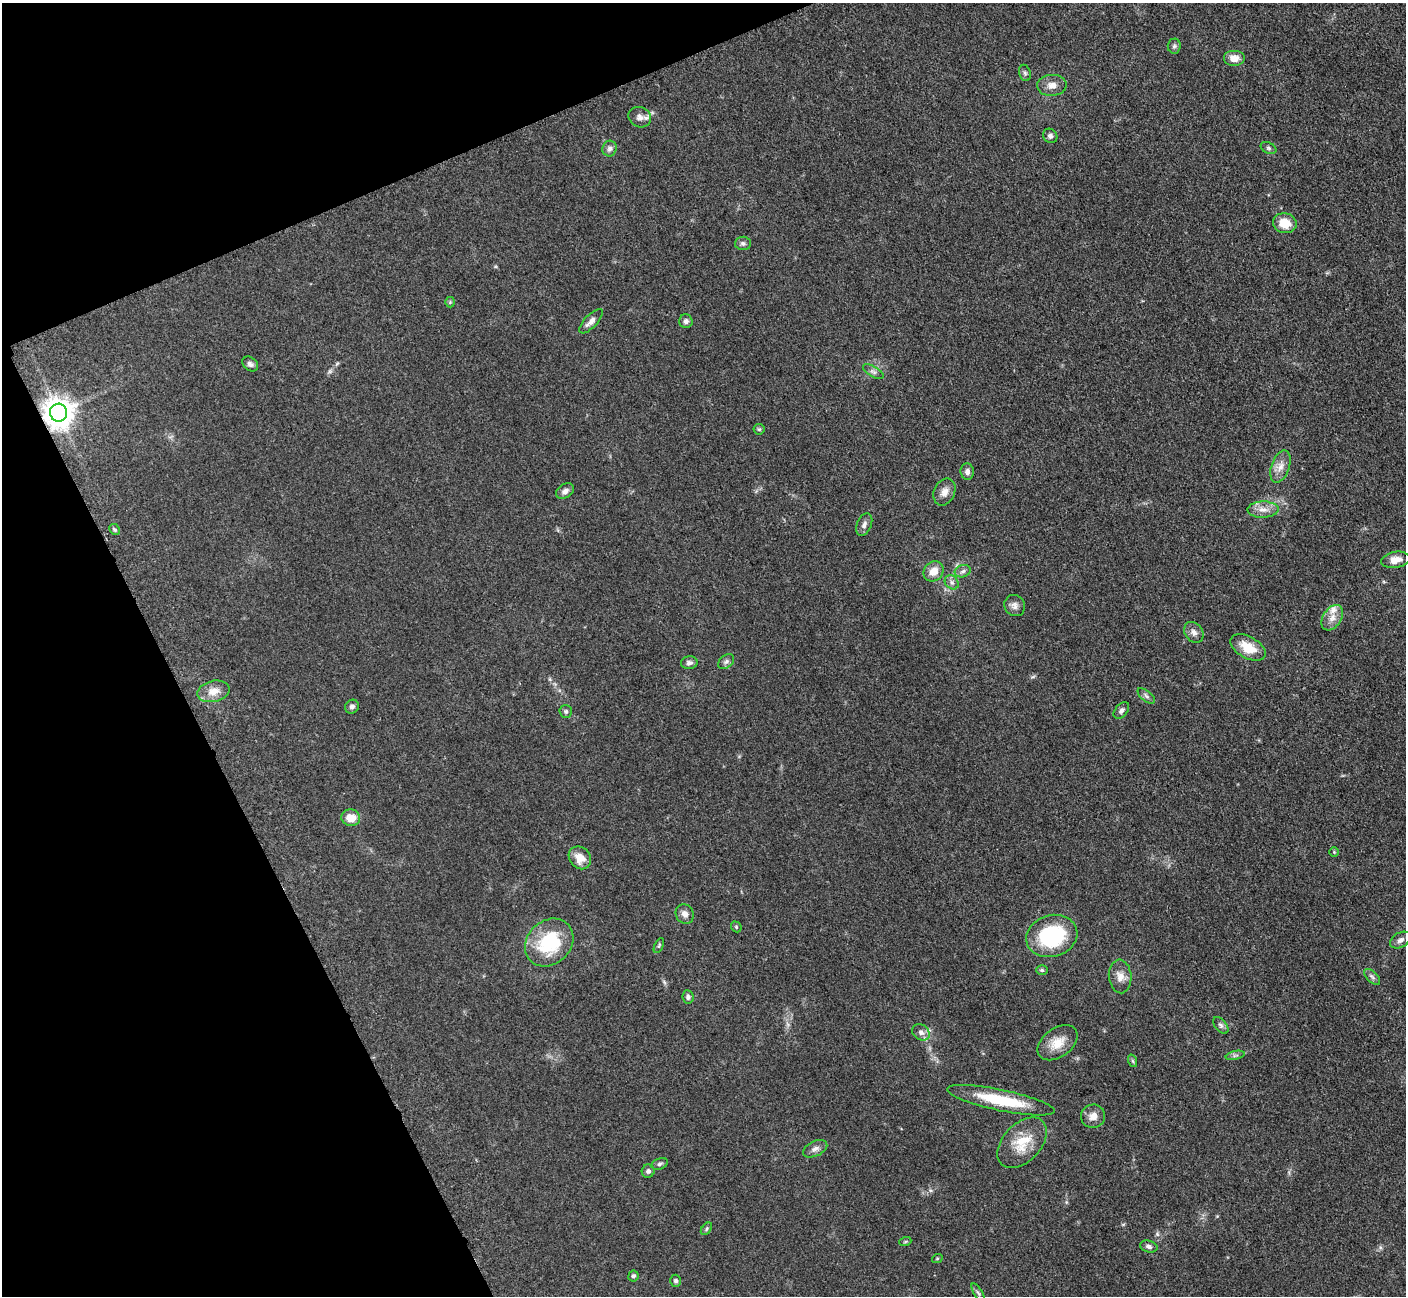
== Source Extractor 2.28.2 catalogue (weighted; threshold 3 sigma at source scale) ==
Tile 5 of 4 x 4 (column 1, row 2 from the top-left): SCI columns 19-1422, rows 2885-4178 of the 5699 x 5661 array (HDU 1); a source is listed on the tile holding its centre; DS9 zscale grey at full resolution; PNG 1408 x 1298 px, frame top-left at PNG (2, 3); each listed source drawn as its Kron ellipse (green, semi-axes under 4 px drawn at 4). Shown black and unused: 21% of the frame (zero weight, under 3 of 5 exposures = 4% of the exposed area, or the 3 px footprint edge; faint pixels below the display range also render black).
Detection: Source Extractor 2.28.2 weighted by HDU 2 'WHT'; one run over the whole footprint, this tile lists its part. Background 0.0521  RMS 0.0055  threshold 0.0249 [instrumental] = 3 sigma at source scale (4.5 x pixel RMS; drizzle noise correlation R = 1.50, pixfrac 1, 0.05/0.05 arcsec/px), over >= 5 px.
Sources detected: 73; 3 inside a brighter listed object's ellipse — not listed separately; the other 70 listed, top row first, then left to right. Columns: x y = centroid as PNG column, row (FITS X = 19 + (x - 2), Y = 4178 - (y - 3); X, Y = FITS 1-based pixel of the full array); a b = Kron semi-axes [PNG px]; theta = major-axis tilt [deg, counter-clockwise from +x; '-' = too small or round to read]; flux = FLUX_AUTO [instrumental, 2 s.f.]
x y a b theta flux
1174 46 7 6 - 1.4
1234 58 11 8 0 4.9
1025 73 8 6 -74 1.3
1052 85 15 10 3 4.5
640 117 12 10 -27 3.3
1050 136 7 6 - 1.6
1268 148 8 5 -27 1.2
609 149 8 7 - 2
1285 223 12 10 -12 9.8
743 243 8 6 -3 1.5
450 302 5 5 - 0.76
591 321 16 6 47 3.3
686 321 7 6 - 1.6
250 364 8 6 -38 1.9
873 372 11 5 -30 1.9
59 413 9 8 - 770
759 429 5 5 - 0.88
1280 467 17 9 71 5
967 472 8 6 -84 2.3
565 491 9 7 34 2.3
944 492 14 10 65 4
1263 509 15 8 1 4.6
864 525 12 7 66 2.4
114 529 6 5 - 1
1395 560 14 8 10 5.5
934 571 11 9 49 6.6
963 571 8 6 18 1.7
952 582 8 6 -47 1.8
1015 606 11 10 - 2.7
1332 618 14 9 58 4.8
1194 632 11 8 -52 2.9
1248 647 19 10 -29 12
726 661 9 6 37 1.6
689 663 8 6 5 1.7
213 691 16 10 13 6
1146 696 10 5 -39 1.5
352 707 7 6 - 1.9
1121 710 9 6 50 1.7
566 711 6 6 - 1.2
351 818 9 8 - 7.4
1334 852 5 5 - 0.59
580 858 12 10 -49 7
685 914 10 8 -63 3.1
736 927 6 4 -49 0.8
1052 936 26 21 17 45
1400 940 11 7 29 2.7
549 942 26 21 43 35
659 946 8 4 64 0.81
1042 970 6 5 - 0.97
1120 976 17 11 -85 5
1372 977 10 5 -45 1.5
688 997 7 5 -83 1.5
1221 1025 10 5 -51 1.7
921 1032 9 7 -39 2.6
1058 1043 22 14 35 9.5
1235 1055 10 4 13 1.3
1133 1061 6 4 -70 0.72
1001 1100 55 10 -12 26
1093 1116 12 11 - 4.5
1022 1143 30 19 47 15
815 1149 13 7 26 2.7
660 1164 9 5 19 1.3
648 1171 6 6 - 1.7
706 1229 7 4 52 0.93
905 1242 6 4 19 0.65
1149 1246 9 6 -14 1.7
937 1259 5 3 - 0.53
633 1276 5 5 - 1.1
676 1281 6 5 - 1.3
978 1293 11 3 -60 1.1
Overlapping masked pixels (flux is a lower limit): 1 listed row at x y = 59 413